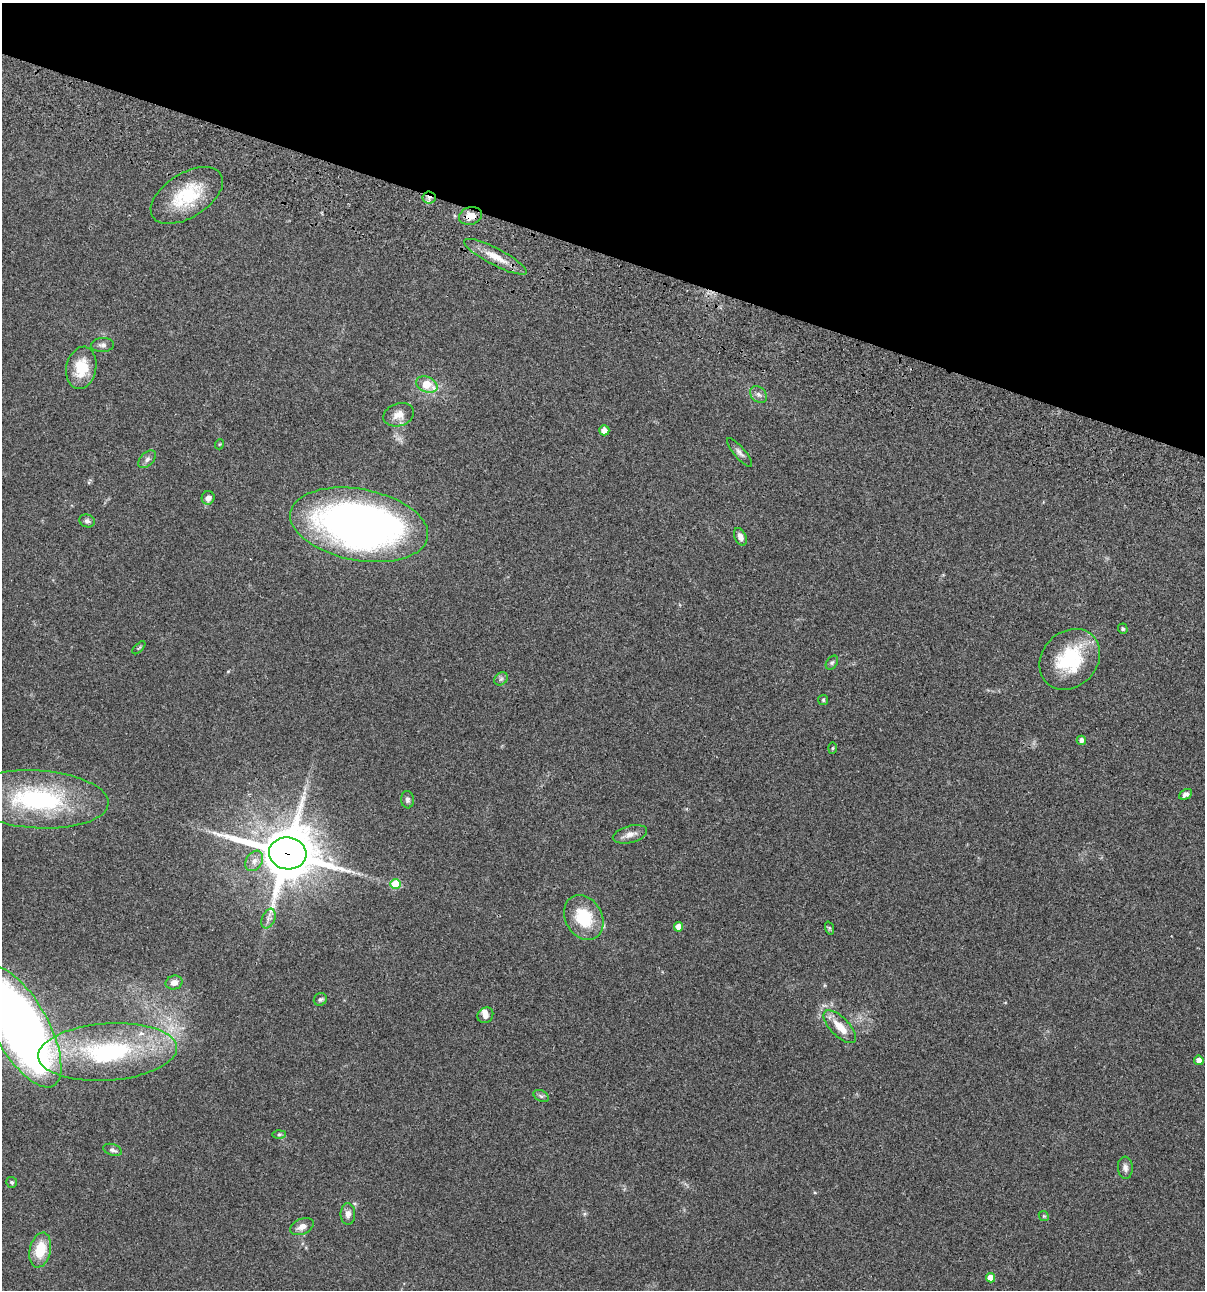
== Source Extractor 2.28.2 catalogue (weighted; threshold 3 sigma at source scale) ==
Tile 2 of 4 x 4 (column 2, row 1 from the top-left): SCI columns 1437-2639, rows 3984-5271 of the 5403 x 5389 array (HDU 1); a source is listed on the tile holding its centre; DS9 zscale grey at full resolution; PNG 1207 x 1292 px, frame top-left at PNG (2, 3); each listed source drawn as its Kron ellipse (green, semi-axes under 4 px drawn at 4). Shown black and unused: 20% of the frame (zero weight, under 3 of 4 exposures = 9% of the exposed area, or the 3 px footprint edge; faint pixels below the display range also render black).
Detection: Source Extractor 2.28.2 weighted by HDU 2 'WHT'; one run over the whole footprint, this tile lists its part. Background 0.0471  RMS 0.0055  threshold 0.0247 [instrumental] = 3 sigma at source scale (4.5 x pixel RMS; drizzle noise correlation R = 1.50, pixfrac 1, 0.05/0.05 arcsec/px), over >= 5 px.
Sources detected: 56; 3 inside a brighter listed object's ellipse — not listed separately; the other 53 listed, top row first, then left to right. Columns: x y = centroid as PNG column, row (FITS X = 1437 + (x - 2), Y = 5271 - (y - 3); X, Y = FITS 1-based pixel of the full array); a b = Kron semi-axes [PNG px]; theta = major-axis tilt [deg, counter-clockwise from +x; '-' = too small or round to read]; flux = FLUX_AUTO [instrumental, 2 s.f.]
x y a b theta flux
187 195 40 22 32 28
429 198 6 6 - 1.9
471 216 11 9 14 5.7
495 257 35 8 -27 9.1
103 345 11 7 4 2
81 368 21 15 79 14
427 385 11 7 -22 11
758 394 9 7 -44 2.1
399 415 15 11 18 5.3
604 430 5 5 - 3.8
220 444 5 3 - 0.45
740 453 18 5 -49 2.2
147 459 11 6 45 2
208 498 7 6 - 3.1
87 521 8 6 -20 1.7
359 525 70 35 -11 310
740 537 9 5 -65 2.7
1123 629 5 5 - 0.79
139 648 8 3 44 0.67
1070 659 33 27 46 35
832 663 8 5 53 1
501 679 7 6 - 1.3
823 700 5 5 - 0.79
1081 740 4 4 - 2.2
832 748 6 4 88 0.61
1185 794 7 5 28 1.9
38 799 71 29 -3 72
407 800 9 6 -85 1.5
630 834 17 8 14 3.8
288 853 19 16 -7 3000
254 861 11 8 59 3.4
396 884 5 5 - 18
584 917 24 18 -60 22
268 919 10 6 67 2.3
678 927 5 4 - 4.9
829 928 7 4 -71 0.73
174 983 8 7 - 3.1
320 999 7 6 - 1.1
485 1015 8 7 - 2.5
21 1027 67 27 -61 560
840 1027 21 9 -46 8.1
107 1052 69 28 4 81
1199 1060 5 4 - 3.7
541 1096 8 5 -25 1.2
279 1134 7 4 1 0.88
113 1150 9 5 -18 1.6
1125 1168 11 7 -85 2.2
12 1182 5 5 - 0.93
348 1214 10 7 -90 2.6
1044 1216 5 4 - 0.73
302 1227 12 7 24 3.5
40 1250 18 10 77 14
990 1278 4 4 - 5.6
Overlapping masked pixels (flux is a lower limit): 3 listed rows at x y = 429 198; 471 216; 288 853
Isophote crosses this tile's border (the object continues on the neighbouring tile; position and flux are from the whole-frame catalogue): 1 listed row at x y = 21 1027